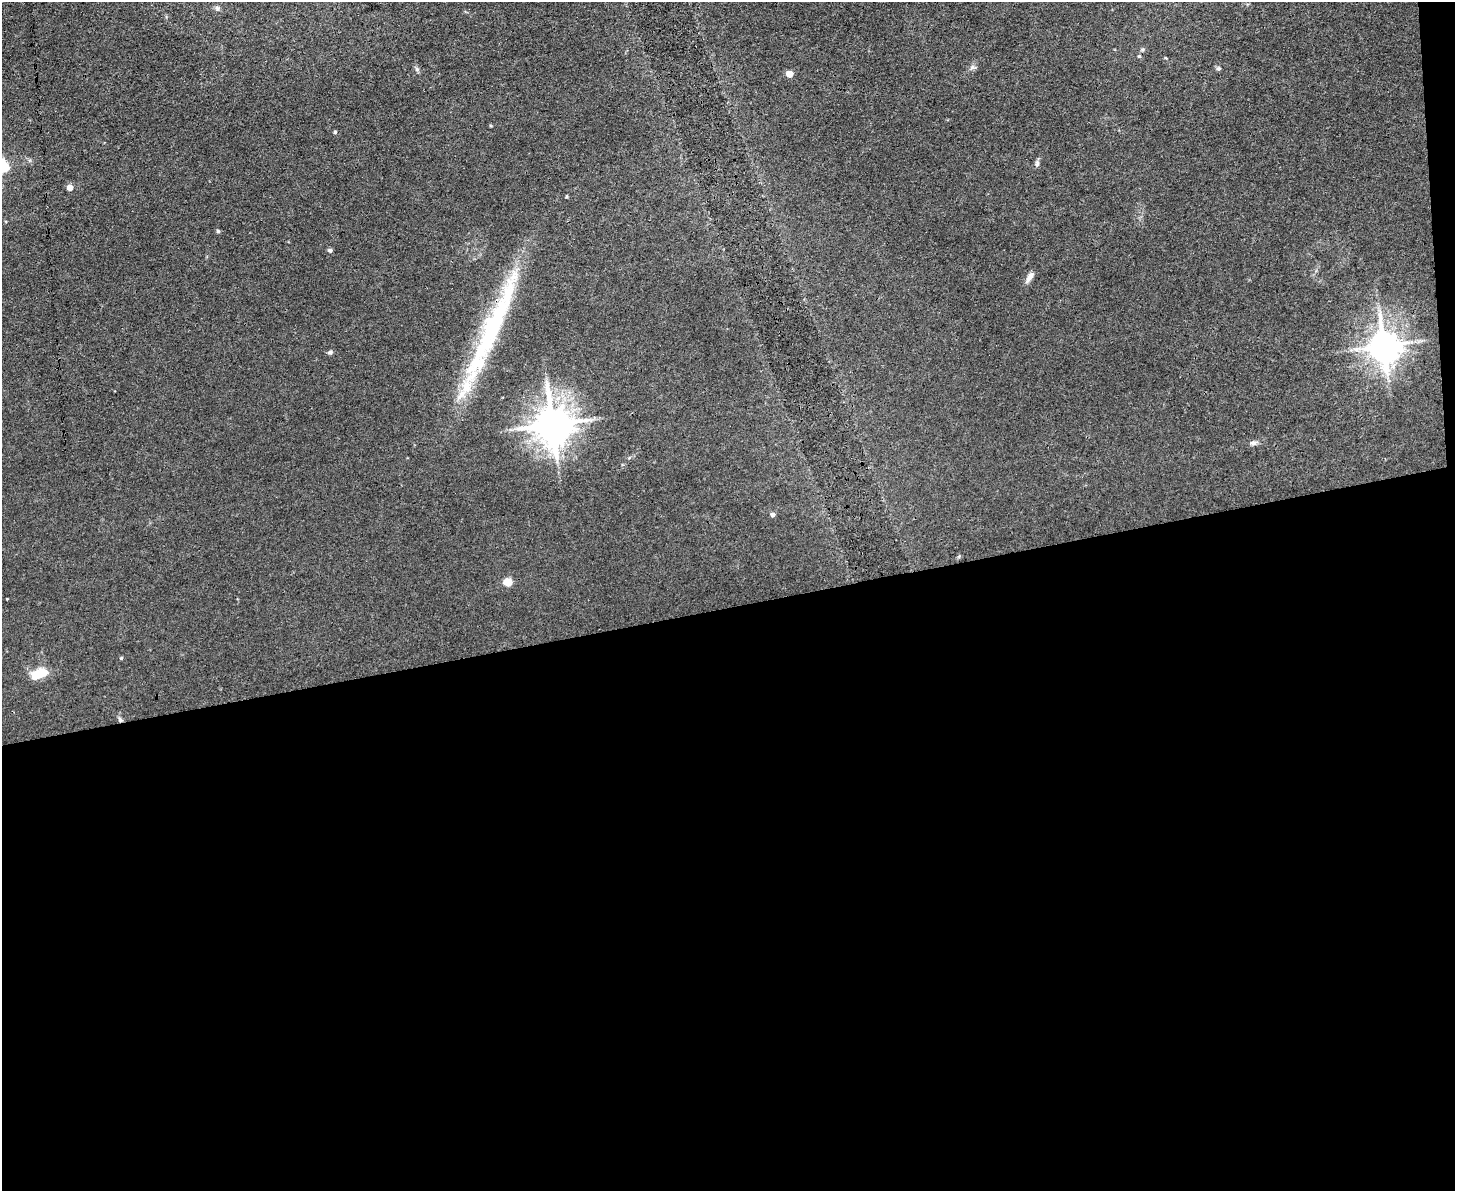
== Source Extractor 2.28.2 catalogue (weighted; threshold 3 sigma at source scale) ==
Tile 12 of 3 x 4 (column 3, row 4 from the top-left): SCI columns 3037-4489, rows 1-1189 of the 4732 x 4757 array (HDU 1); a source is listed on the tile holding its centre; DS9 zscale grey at full resolution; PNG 1457 x 1193 px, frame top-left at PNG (2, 2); no overlay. Shown black and unused: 50% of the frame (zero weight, under 3 of 4 exposures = <1% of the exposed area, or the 3 px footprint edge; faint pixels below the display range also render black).
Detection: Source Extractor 2.28.2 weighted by HDU 2 'WHT'; one run over the whole footprint, this tile lists its part. Background 0.0426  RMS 0.0052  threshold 0.0232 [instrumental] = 3 sigma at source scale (4.5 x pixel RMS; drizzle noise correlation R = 1.50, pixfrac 1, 0.05/0.05 arcsec/px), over >= 5 px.
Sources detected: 24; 1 inside a brighter object's white glare — not listed; the other 23 listed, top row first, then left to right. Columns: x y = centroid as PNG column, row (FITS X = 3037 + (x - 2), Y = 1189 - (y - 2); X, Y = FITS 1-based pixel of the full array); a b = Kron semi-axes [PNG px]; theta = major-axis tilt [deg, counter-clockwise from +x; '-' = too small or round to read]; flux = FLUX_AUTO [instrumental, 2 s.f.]
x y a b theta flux
217 8 7 5 -46 1.1
1143 49 6 6 - 0.9
1166 58 5 3 - 0.42
972 67 8 6 21 1.4
1218 68 7 5 3 0.95
417 69 7 5 -49 1.1
789 74 5 4 - 8.1
335 132 4 4 - 0.71
1037 163 9 5 -81 1.2
70 187 5 4 - 5.4
218 231 5 4 - 0.61
330 250 4 4 - 1.5
1029 277 16 6 58 2.8
494 325 144 20 66 83
1384 346 9 9 - 1000
330 352 7 5 12 1.1
552 424 11 10 - 1500
1254 443 12 5 7 1.7
773 515 5 5 - 1.8
508 582 5 5 - 18
121 658 4 4 - 0.6
36 674 11 10 - 8.8
120 720 8 5 -51 1.2
Overlapping masked pixels (flux is a lower limit): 2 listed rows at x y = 494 325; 120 720